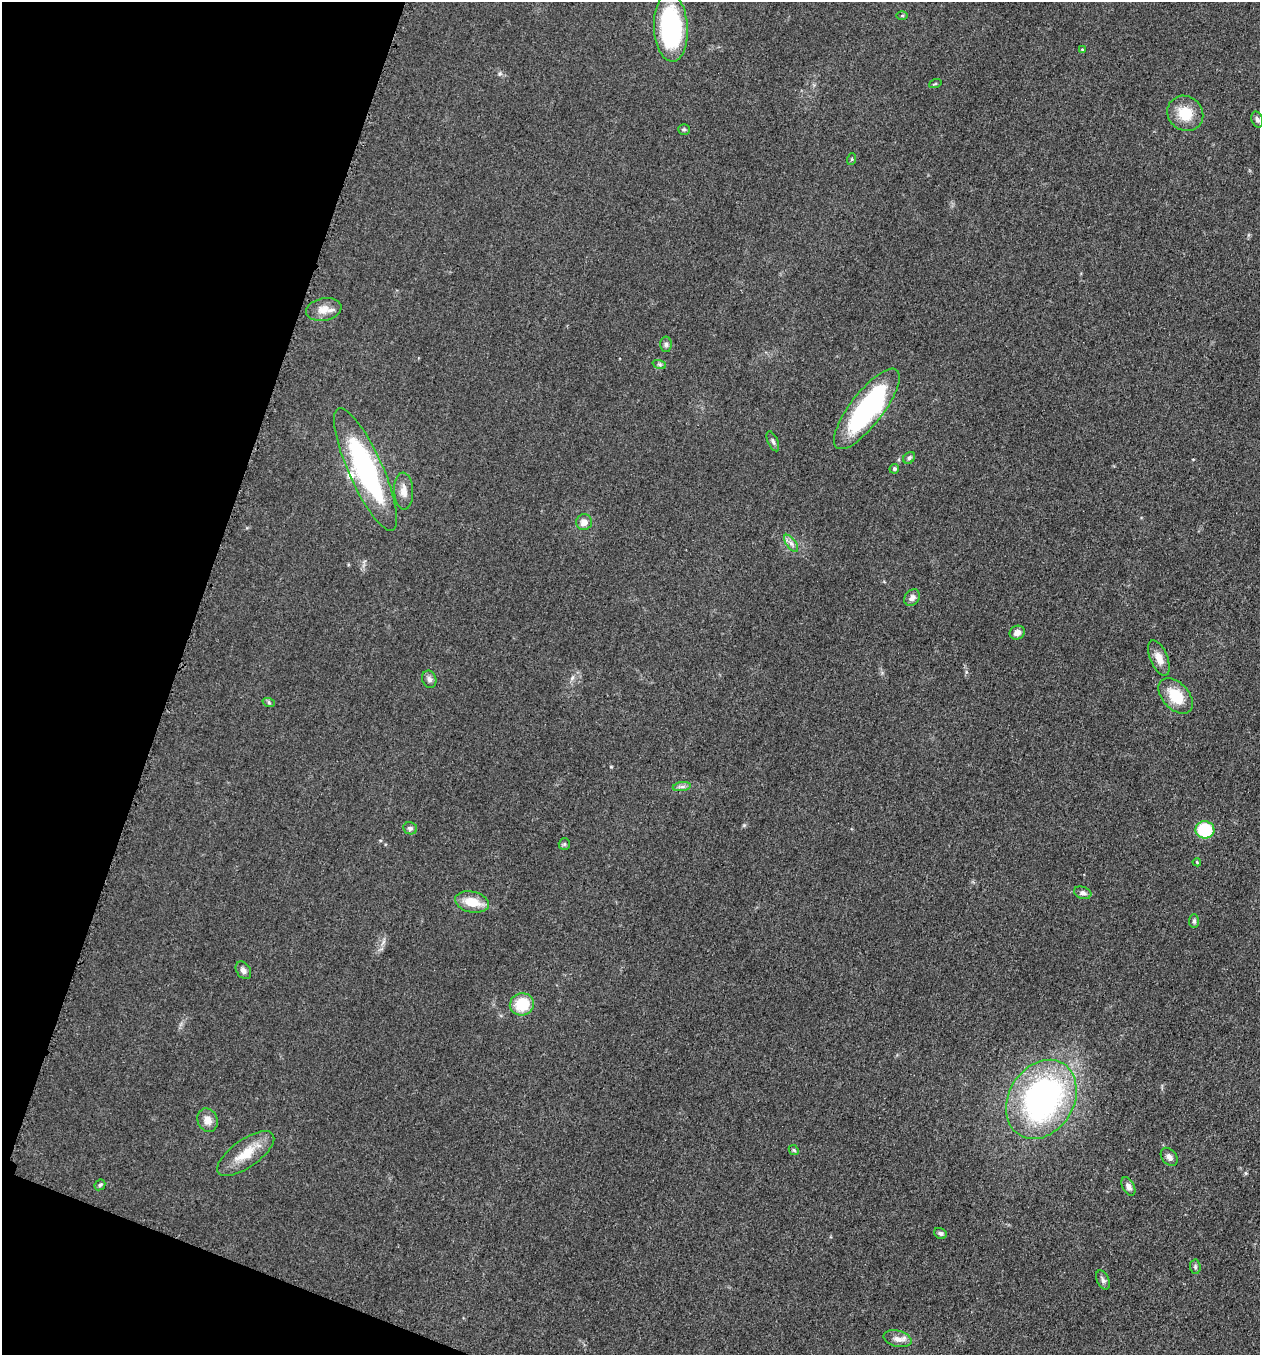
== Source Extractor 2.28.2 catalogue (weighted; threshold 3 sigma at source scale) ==
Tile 9 of 4 x 4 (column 1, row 3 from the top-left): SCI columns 197-1454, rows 1370-2722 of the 5505 x 5461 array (HDU 1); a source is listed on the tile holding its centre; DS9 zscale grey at full resolution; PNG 1262 x 1357 px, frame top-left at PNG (2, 2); each listed source drawn as its Kron ellipse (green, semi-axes under 4 px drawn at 4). Shown black and unused: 17% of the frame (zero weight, under 3 of 5 exposures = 3% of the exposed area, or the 3 px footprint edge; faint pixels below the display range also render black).
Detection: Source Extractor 2.28.2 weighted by HDU 2 'WHT'; one run over the whole footprint, this tile lists its part. Background 0.0606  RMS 0.0062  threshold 0.0279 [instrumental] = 3 sigma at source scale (4.5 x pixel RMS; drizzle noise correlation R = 1.50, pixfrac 1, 0.05/0.05 arcsec/px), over >= 5 px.
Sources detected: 47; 1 inside a brighter listed object's ellipse — not listed separately; the other 46 listed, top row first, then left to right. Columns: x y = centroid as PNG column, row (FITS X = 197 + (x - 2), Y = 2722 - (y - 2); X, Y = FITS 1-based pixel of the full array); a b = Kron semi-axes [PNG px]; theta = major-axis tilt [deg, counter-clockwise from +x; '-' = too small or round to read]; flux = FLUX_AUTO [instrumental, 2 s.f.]
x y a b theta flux
902 15 5 4 - 0.65
671 28 34 17 -87 89
1082 49 4 3 - 0.58
935 84 6 4 19 0.78
1185 113 19 17 -40 15
1257 120 8 5 -71 1.8
684 129 6 5 - 1.1
852 159 6 4 71 0.71
324 309 18 11 10 6.9
666 344 8 6 -89 1.6
659 364 7 4 -18 1.2
867 409 49 16 52 100
773 441 10 5 -66 1.7
909 458 7 5 45 1.2
366 469 67 17 -66 110
894 469 5 4 - 1.1
404 491 18 9 -87 5.8
584 522 8 8 - 4.3
791 543 10 5 -54 2.4
912 598 9 7 53 2.8
1017 633 8 6 21 4.1
1159 658 19 8 -68 6.2
429 679 9 7 -71 2.2
1176 696 21 13 -47 18
269 703 6 4 -20 0.94
682 787 9 4 8 1.7
410 828 7 6 - 1.6
1205 830 9 8 - 35
564 844 6 5 - 1
1197 862 4 3 - 0.66
1083 893 9 6 -17 2.1
472 902 17 10 -12 13
1194 921 7 5 89 1.3
243 970 9 6 -55 2.5
522 1004 12 11 - 19
1041 1099 42 32 58 170
207 1120 12 10 -65 5.2
794 1150 5 4 - 0.87
246 1154 33 14 35 15
1169 1157 10 7 -51 3.1
100 1185 6 4 45 0.98
1128 1187 10 6 -63 2.7
940 1233 7 5 -30 1.5
1195 1267 7 5 -87 1.2
1103 1280 10 6 -66 1.8
897 1339 14 8 -15 4.1